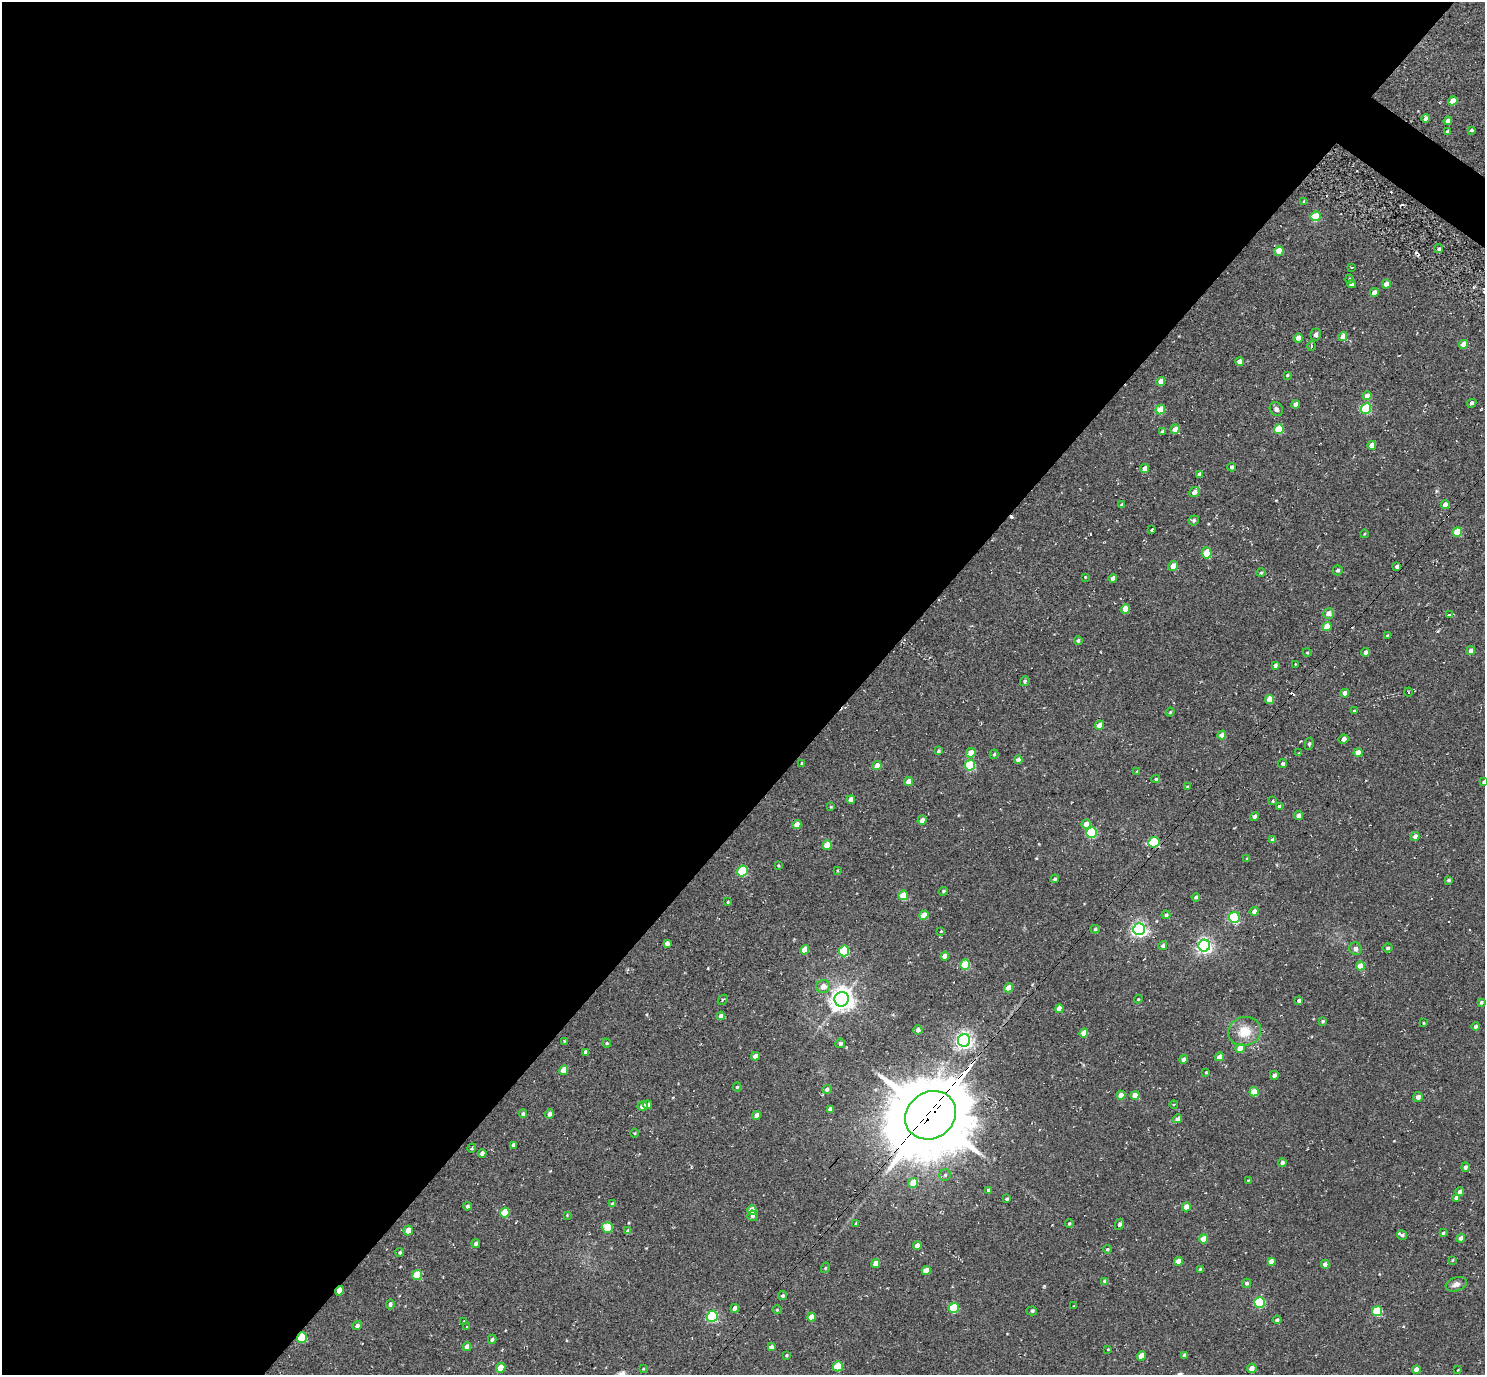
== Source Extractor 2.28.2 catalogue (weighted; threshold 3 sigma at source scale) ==
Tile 5 of 4 x 4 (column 1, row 2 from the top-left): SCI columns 40-1522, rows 2944-4316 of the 5972 x 5985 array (HDU 1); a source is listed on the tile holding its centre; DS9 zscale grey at full resolution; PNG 1487 x 1377 px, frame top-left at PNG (2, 2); each listed source drawn as its Kron ellipse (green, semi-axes under 4 px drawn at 4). Shown black and unused: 58% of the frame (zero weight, under 2 of 3 exposures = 3% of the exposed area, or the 3 px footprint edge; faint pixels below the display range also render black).
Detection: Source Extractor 2.28.2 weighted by HDU 2 'WHT'; one run over the whole footprint, this tile lists its part. Background 0.0261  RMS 0.011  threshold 0.0498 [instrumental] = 3 sigma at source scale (4.5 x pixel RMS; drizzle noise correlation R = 1.50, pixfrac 1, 0.05/0.05 arcsec/px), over >= 5 px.
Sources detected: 252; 7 cosmic-ray / hot-pixel residue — neither listed nor drawn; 1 inside a brighter listed object's ellipse — not listed separately; the other 244 listed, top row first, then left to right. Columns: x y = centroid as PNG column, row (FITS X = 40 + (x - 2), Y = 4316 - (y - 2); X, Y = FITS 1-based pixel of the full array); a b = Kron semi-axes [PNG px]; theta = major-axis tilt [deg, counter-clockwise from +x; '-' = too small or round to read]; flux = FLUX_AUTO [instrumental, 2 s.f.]
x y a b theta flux
1453 101 5 4 - 13
1426 118 4 4 - 3.9
1448 121 4 4 - 7.6
1471 130 4 3 - 1.8
1447 132 4 4 - 2.1
1304 201 4 4 - 1.4
1315 216 5 4 - 35
1439 249 4 4 - 2.2
1279 251 5 4 - 16
1351 267 3 2 - 1.3
1350 279 4 4 - 1.3
1352 284 4 4 - 4.9
1386 284 4 4 - 9.8
1374 293 4 4 - 8
1316 334 6 5 - 3.5
1343 336 4 4 - 10
1298 338 4 4 - 12
1464 344 4 4 - 13
1311 346 5 3 - 1.1
1239 361 4 4 - 5.6
1287 375 3 3 - 1.2
1161 381 4 4 - 10
1367 396 4 4 - 11
1472 403 5 4 - 2.1
1296 404 4 4 - 6.4
1276 409 7 6 - 3.2
1366 409 5 5 - 53
1160 410 5 4 - 23
1175 429 5 4 - 8.8
1279 429 5 4 - 36
1162 432 4 3 - 2.9
1372 445 4 4 - 9.9
1232 467 4 4 - 2.9
1145 468 4 4 - 8.4
1199 474 4 4 - 3.8
1194 492 5 4 - 5.9
1122 505 4 4 - 3.1
1445 505 4 4 - 8.2
1194 520 5 5 - 2.5
1151 530 4 3 - 2.7
1457 532 5 4 - 21
1364 534 4 3 - 1
1207 553 5 5 - 33
1173 566 5 4 - 9.8
1397 566 4 3 - 3
1338 570 5 5 - 2.5
1261 573 5 4 - 1.4
1085 577 3 2 - 0.73
1113 578 4 4 - 5.8
1125 609 5 4 - 11
1328 613 5 5 - 8.5
1449 615 4 3 - 5.8
1327 626 4 4 - 15
1387 635 3 3 - 0.84
1078 640 4 4 - 1.9
1471 651 4 4 - 5.2
1307 652 4 3 - 0.93
1366 652 4 4 - 3.7
1295 664 3 2 - 0.77
1275 665 4 3 - 2.9
1025 681 5 4 - 1.8
1408 692 4 3 - 0.92
1345 693 4 4 - 5.8
1270 699 4 4 - 12
1354 711 4 3 - 1.1
1170 712 4 4 - 1.1
1099 725 4 4 - 11
1222 735 4 4 - 9.7
1344 739 5 4 - 4.9
1309 744 6 4 81 1.6
938 751 4 4 - 1.7
971 753 5 4 - 14
1298 753 3 2 - 0.68
1358 753 4 4 - 13
994 754 5 3 - 1.7
1018 760 4 4 - 4.6
802 763 4 3 - 1.5
1282 764 4 4 - 1.9
877 765 4 4 - 8.7
970 765 5 5 - 69
1137 771 4 3 - 1.1
1156 779 4 4 - 1.5
909 782 4 4 - 12
1484 782 4 3 - 2.5
1187 787 3 3 - 0.93
851 800 4 4 - 6.1
1273 801 3 3 - 0.86
831 807 3 3 - 0.87
1280 807 4 4 - 4.4
1299 815 4 4 - 6.2
1254 816 5 4 - 2.5
922 820 4 4 - 5.3
1086 824 5 4 - 8.3
797 825 4 4 - 10
1092 832 5 5 - 78
1415 836 4 4 - 5.5
1273 840 4 4 - 6.2
1154 842 6 5 - 78
827 845 5 4 - 20
1247 859 3 3 - 1.5
778 866 3 3 - 1.1
742 871 5 5 - 55
837 871 4 3 - 0.89
1055 879 4 4 - 1.9
1448 880 4 3 - 1.9
943 891 4 3 - 1.3
903 895 5 4 - 26
1196 897 4 3 - 2.3
728 902 3 3 - 1.2
1254 911 4 4 - 4.2
924 915 5 4 - 21
1166 915 4 4 - 2.5
1234 917 5 5 - 100
1095 929 4 4 - 1.6
1139 929 6 6 - 310
941 931 3 3 - 0.78
667 944 4 4 - 4.9
1163 945 4 4 - 2.2
1204 946 6 6 - 310
1388 948 5 4 - 2
1355 949 6 6 - 4.5
805 950 5 4 - 16
844 951 5 5 - 78
945 956 4 4 - 8.2
965 965 5 5 - 40
1360 966 4 4 - 19
823 987 7 6 - 7.4
1009 988 4 4 - 17
842 999 7 7 - 950
1138 999 4 4 - 0.98
723 1000 5 3 - 1.1
1299 1000 4 3 - 1.8
1481 1002 4 4 - 2
1059 1009 4 4 - 12
721 1016 4 4 - 4.2
1323 1021 4 3 - 1.8
1424 1023 4 3 - 1
1476 1026 4 4 - 2.8
918 1030 4 4 - 3.7
1245 1031 16 14 18 20
1084 1033 4 4 - 14
964 1040 6 6 - 400
564 1041 3 3 - 0.84
607 1043 4 4 - 1.3
840 1043 5 4 - 2.7
1240 1049 5 4 - 17
586 1052 4 4 - 3.7
755 1056 4 4 - 7.1
1219 1057 4 4 - 8.3
1184 1059 4 4 - 4.4
564 1070 5 4 - 14
1206 1072 3 3 - 1
1274 1075 4 4 - 2.9
737 1087 4 4 - 1.5
827 1089 4 4 - 2.8
1254 1092 5 4 - 24
1121 1095 4 4 - 9.7
1135 1095 4 4 - 11
1418 1097 5 5 - 4.5
1174 1104 4 3 - 0.94
648 1105 4 4 - 5.4
642 1106 5 4 - 5.1
830 1109 4 3 - 3.3
523 1114 4 4 - 2.6
549 1114 4 4 - 3.9
757 1115 4 4 - 6.5
931 1115 26 23 35 11000
1178 1119 4 4 - 5.8
635 1133 5 3 - 0.97
513 1145 4 3 - 3.2
472 1148 4 3 - 1.1
482 1153 4 4 - 3.1
1282 1163 4 4 - 3.6
1465 1167 5 4 - 3
945 1175 6 5 - 2.1
1248 1180 3 2 - 0.88
913 1183 5 5 - 15
989 1190 4 3 - 2.3
1460 1192 4 4 - 5.2
1456 1198 4 3 - 37
1007 1199 3 3 - 1.9
613 1204 4 4 - 2.9
467 1206 4 4 - 2.1
1186 1207 4 4 - 12
752 1210 5 4 - 18
505 1213 5 4 - 26
567 1215 4 4 - 0.94
753 1216 5 5 - 3.2
856 1223 3 2 - 1.3
1069 1223 4 3 - 1.2
1119 1224 6 4 63 2.5
607 1228 5 5 - 26
408 1230 5 4 - 11
628 1231 4 3 - 3.2
1443 1233 3 3 - 1.6
1402 1235 5 4 - 1.9
1461 1238 4 4 - 4.6
1203 1239 4 4 - 18
476 1244 4 4 - 2.7
917 1246 4 4 - 6.5
1107 1249 4 3 - 1.5
400 1252 4 4 - 1.8
1452 1260 4 3 - 1.1
1178 1261 4 4 - 10
1271 1261 4 4 - 5.5
876 1263 4 4 - 9.4
1325 1264 4 4 - 5.6
825 1268 5 3 - 0.98
1200 1269 3 2 - 0.97
926 1271 4 4 - 12
417 1275 5 4 - 27
1105 1281 4 4 - 3.6
1247 1283 4 4 - 2.4
1456 1284 11 7 19 5.5
339 1291 5 4 - 12
783 1296 4 4 - 2.2
1260 1302 5 5 - 83
390 1304 5 4 - 2.4
1074 1306 3 3 - 0.84
735 1308 4 4 - 7.2
954 1308 5 5 - 50
777 1310 4 4 - 1.2
1032 1311 5 4 - 1.7
1377 1311 5 5 - 48
712 1316 5 5 - 110
811 1317 4 4 - 11
1277 1320 4 4 - 2.5
464 1321 3 3 - 4.5
357 1325 5 4 - 2.9
467 1327 3 3 - 2.1
302 1338 5 5 - 47
492 1339 5 4 - 1.9
467 1347 4 4 - 6.6
771 1347 4 4 - 4.7
1108 1349 4 2 - 0.72
786 1355 4 4 - 1.5
1184 1355 4 3 - 3
1141 1356 5 4 - 10
838 1366 5 5 - 32
501 1368 5 4 - 18
1252 1368 5 4 - 5.9
643 1369 3 2 - 0.85
1416 1369 4 4 - 7.3
1458 1370 3 3 - 0.76
Overlapping masked pixels (flux is a lower limit): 3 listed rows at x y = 931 1115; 339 1291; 302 1338
Isophote crosses this tile's border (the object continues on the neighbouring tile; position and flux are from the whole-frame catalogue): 1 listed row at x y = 1484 782